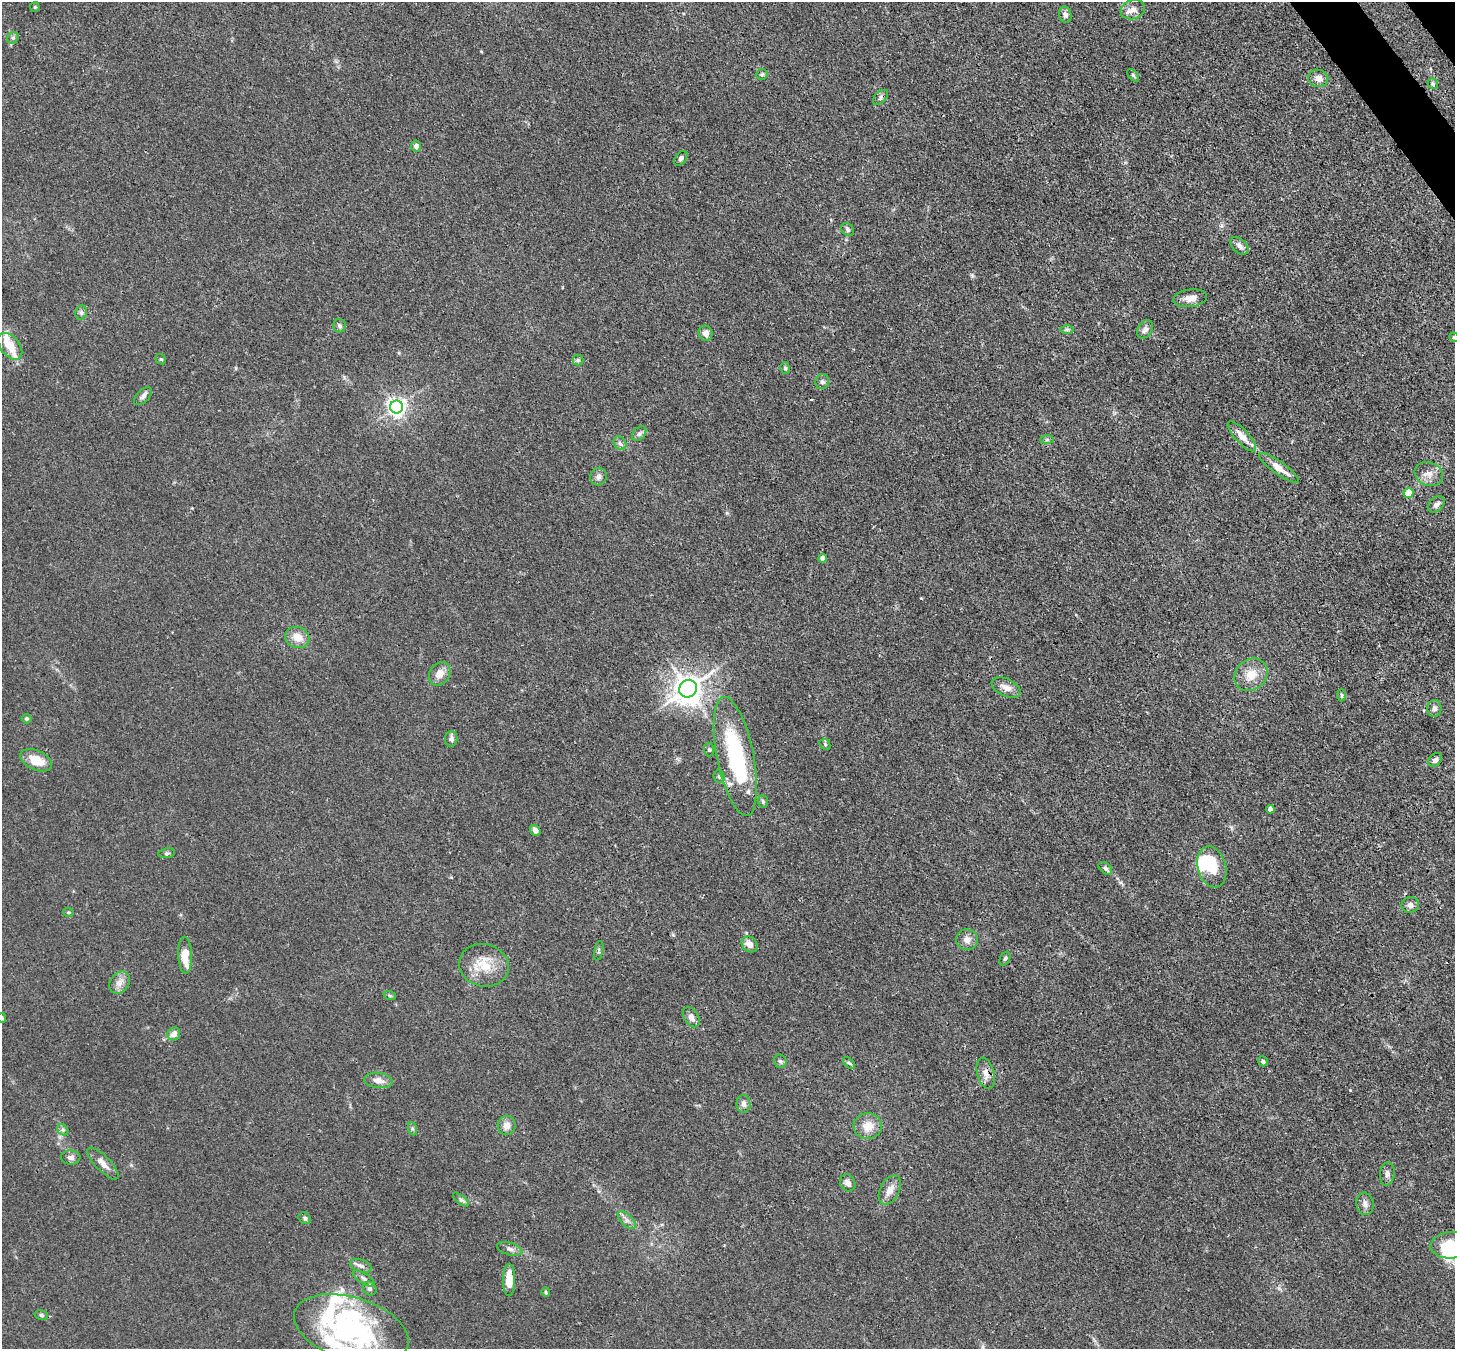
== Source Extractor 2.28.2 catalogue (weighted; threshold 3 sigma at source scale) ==
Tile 10 of 4 x 4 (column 2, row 3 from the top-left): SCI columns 1531-2983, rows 1692-3038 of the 5970 x 5942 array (HDU 1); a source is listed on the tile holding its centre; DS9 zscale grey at full resolution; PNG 1457 x 1351 px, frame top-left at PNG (2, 2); each listed source drawn as its Kron ellipse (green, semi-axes under 4 px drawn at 4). Shown black and unused: <1% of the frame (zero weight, under 3 of 4 exposures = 7% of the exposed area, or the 3 px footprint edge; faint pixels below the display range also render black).
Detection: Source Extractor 2.28.2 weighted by HDU 2 'WHT'; one run over the whole footprint, this tile lists its part. Background 0.021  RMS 0.0029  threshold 0.0129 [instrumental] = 3 sigma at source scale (4.5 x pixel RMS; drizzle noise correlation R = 1.50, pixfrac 1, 0.05/0.05 arcsec/px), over >= 5 px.
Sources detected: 110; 6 inside a brighter object's white glare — neither listed nor drawn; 5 inside a brighter listed object's ellipse — not listed separately; the other 99 listed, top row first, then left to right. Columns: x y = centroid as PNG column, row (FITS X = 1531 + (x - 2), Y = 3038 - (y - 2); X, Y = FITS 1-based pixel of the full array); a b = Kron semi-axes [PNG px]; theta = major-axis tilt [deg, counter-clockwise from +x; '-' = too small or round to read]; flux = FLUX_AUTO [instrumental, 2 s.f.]
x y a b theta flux
35 7 5 4 - 0.35
1133 10 12 9 20 2
1065 15 8 6 -77 1
13 38 6 5 - 0.58
762 74 6 5 - 0.55
1133 75 7 4 -48 0.49
1318 78 10 8 -8 1.7
1433 84 5 5 - 0.48
880 97 9 5 46 0.8
416 146 5 5 - 1.1
681 158 8 5 53 0.75
848 229 7 5 -48 0.71
1239 246 10 7 -45 1.5
1190 298 17 8 7 2.7
81 312 7 5 69 0.66
339 326 7 6 - 0.67
1145 329 10 7 57 1.2
1067 330 7 4 0 0.57
706 333 7 7 - 1.6
1454 337 5 4 - 0.38
10 346 15 9 -51 4.3
161 359 5 4 - 0.37
578 360 5 5 - 0.5
785 368 6 5 - 0.54
822 382 7 7 - 0.81
143 396 11 6 43 0.97
396 407 6 6 - 120
639 434 8 6 48 0.84
1242 436 19 7 -47 3.3
1047 440 7 4 0 0.51
620 443 7 5 -48 0.77
1279 468 24 6 -36 3.7
1429 474 14 11 -22 2.4
598 477 9 8 - 1.3
1408 493 5 5 - 5.4
1436 504 10 6 43 1.2
823 558 4 4 - 1.8
297 637 12 10 -20 3.4
440 674 13 10 56 2.8
1251 675 18 15 41 4.7
1006 687 15 8 -25 2.3
688 689 9 8 - 360
1341 695 6 4 -88 0.43
1434 708 8 7 - 1.1
26 719 5 5 - 0.46
451 739 8 6 86 1
825 744 6 5 - 0.42
709 750 7 5 -89 0.5
735 756 60 18 -79 30
36 760 17 9 -25 4.8
1435 760 8 6 45 0.93
719 777 6 5 - 0.53
763 801 6 5 - 0.49
1270 809 4 4 - 1.5
535 830 6 5 - 1.3
167 853 8 5 9 0.61
1212 867 21 14 -75 8.8
1105 868 8 5 -42 0.82
1410 905 8 8 - 1.2
68 912 5 4 - 0.37
967 940 11 10 - 1.9
749 944 9 7 -46 2.4
599 951 10 3 79 0.45
185 955 18 7 -87 5.4
1005 959 7 5 63 0.49
484 965 25 21 -13 8.3
120 983 12 9 54 2.1
390 996 6 4 -19 0.43
691 1017 11 7 -58 1.5
2 1018 5 4 - 0.35
174 1034 7 6 - 2
780 1061 7 6 - 0.61
1263 1061 5 4 - 0.78
849 1063 7 4 -44 0.44
986 1073 16 8 -74 2.2
378 1080 14 7 -7 2
743 1104 9 7 -88 1.3
507 1125 9 9 - 2.1
868 1126 14 13 - 3.6
413 1129 7 4 -70 0.5
63 1130 6 5 - 0.58
71 1157 10 7 -2 1.1
103 1163 21 7 -45 2.5
1387 1174 12 7 81 1.1
848 1183 9 7 -61 1.2
890 1190 16 9 63 2.7
461 1200 10 4 -38 0.67
1365 1204 11 8 -79 1.4
305 1218 6 5 - 0.55
627 1220 11 5 -45 1.2
1450 1245 20 13 4 9
510 1249 13 6 -15 1.2
361 1266 11 6 -17 1.2
364 1279 13 5 -33 1
509 1280 16 6 -90 5
370 1288 7 6 - 0.91
545 1292 5 3 - 0.33
41 1315 7 5 -15 0.5
351 1329 59 31 -17 42
Overlapping masked pixels (flux is a lower limit): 2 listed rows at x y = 735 756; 986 1073
Isophote crosses this tile's border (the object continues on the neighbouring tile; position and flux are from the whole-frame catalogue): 3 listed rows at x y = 1454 337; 2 1018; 1450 1245